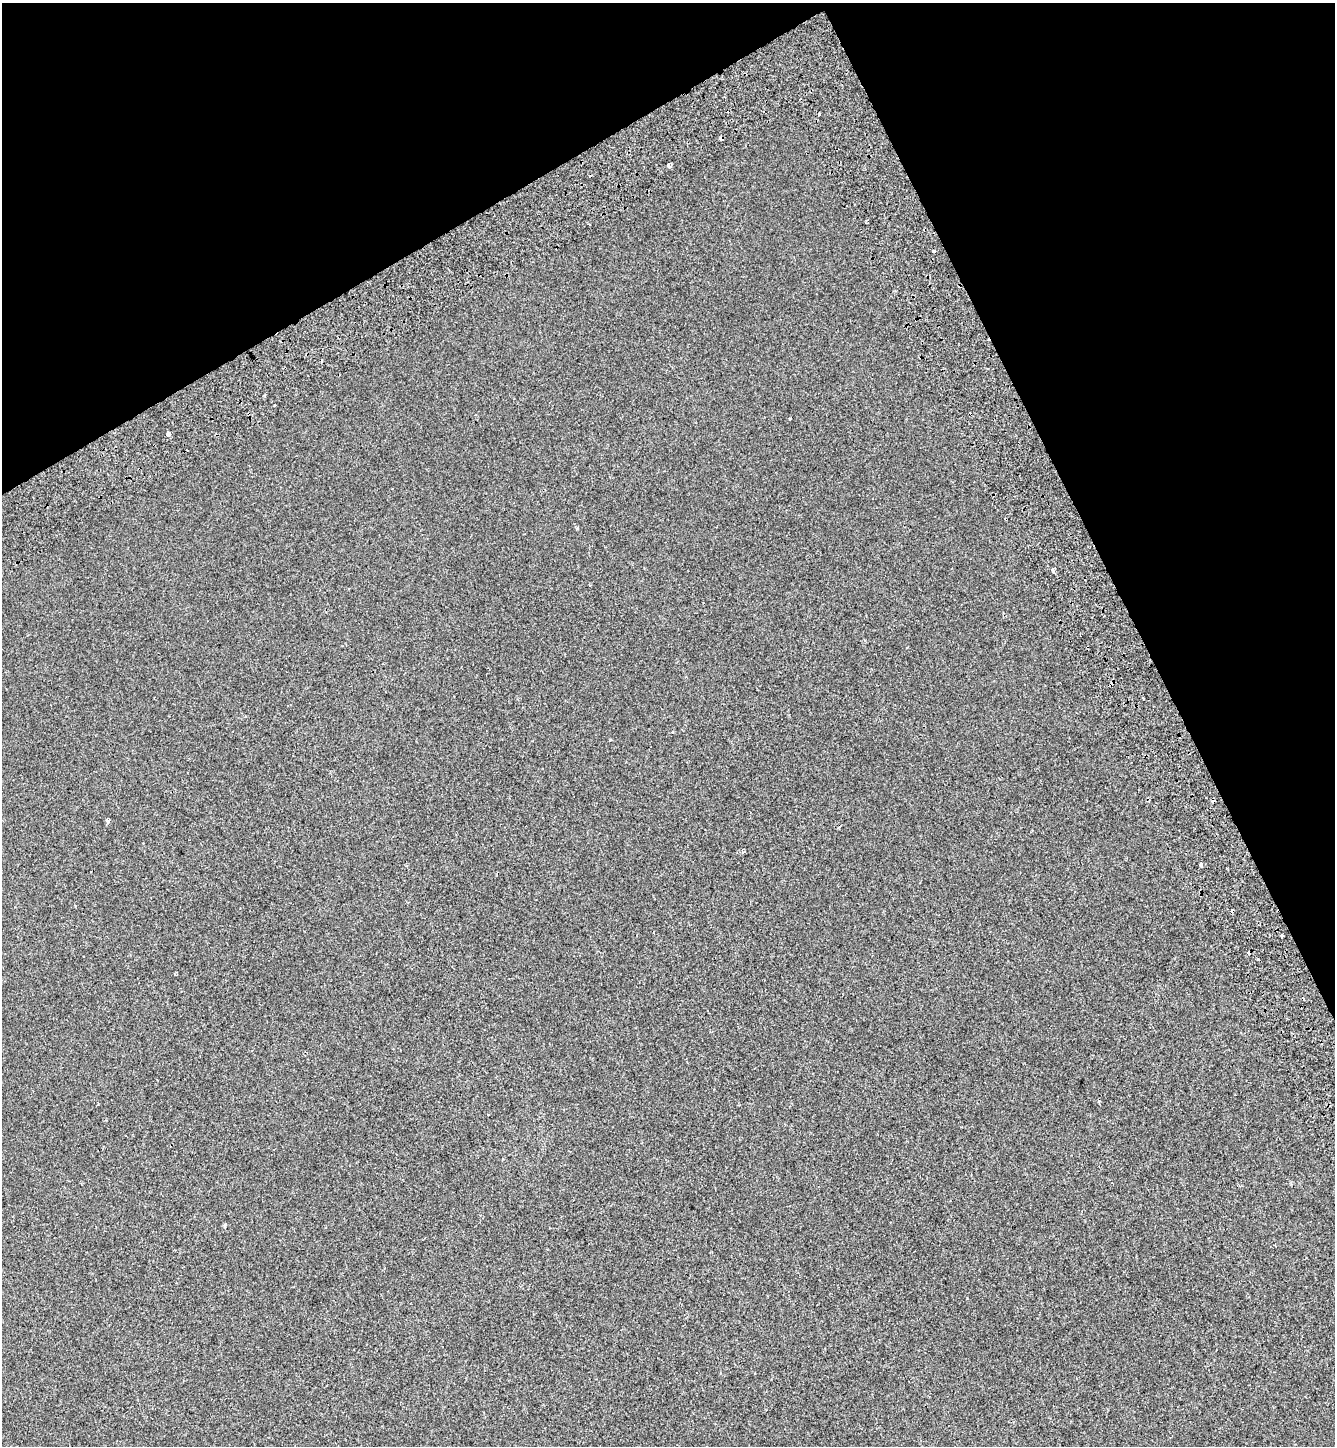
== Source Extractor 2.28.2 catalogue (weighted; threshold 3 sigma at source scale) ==
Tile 3 of 4 x 4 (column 3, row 1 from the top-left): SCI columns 2958-4290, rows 4430-5873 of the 5858 x 5977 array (HDU 1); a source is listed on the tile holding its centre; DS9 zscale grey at full resolution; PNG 1337 x 1448 px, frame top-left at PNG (2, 3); no overlay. Shown black and unused: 24% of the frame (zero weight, under 2 of 3 exposures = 7% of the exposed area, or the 3 px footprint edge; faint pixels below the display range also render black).
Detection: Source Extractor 2.28.2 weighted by HDU 2 'WHT'; one run over the whole footprint, this tile lists its part. Background -4.05e-04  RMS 0.0046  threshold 0.0205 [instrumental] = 3 sigma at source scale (4.5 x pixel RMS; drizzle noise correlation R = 1.50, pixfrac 1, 0.0396/0.0396 arcsec/px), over >= 5 px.
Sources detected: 20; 7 cosmic-ray / hot-pixel residue — not listed; the other 13 listed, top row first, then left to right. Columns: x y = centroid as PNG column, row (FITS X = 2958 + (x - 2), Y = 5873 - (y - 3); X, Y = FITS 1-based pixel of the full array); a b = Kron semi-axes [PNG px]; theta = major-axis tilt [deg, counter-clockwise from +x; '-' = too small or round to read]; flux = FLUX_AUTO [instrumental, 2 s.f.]
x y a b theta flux
721 138 4 3 - 7.2
669 166 4 3 - 3.5
933 251 3 3 - 1.3
274 405 3 3 - 1.3
789 419 3 2 - 0.43
168 434 4 4 - 6.2
1052 570 4 3 - 10
1143 698 5 2 - 0.46
682 729 3 2 - 0.79
107 820 4 3 - 1.5
743 851 6 4 -47 0.59
1200 864 3 3 - 7.3
1282 935 3 3 - 0.78
Overlapping masked pixels (flux is a lower limit): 1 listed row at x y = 721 138